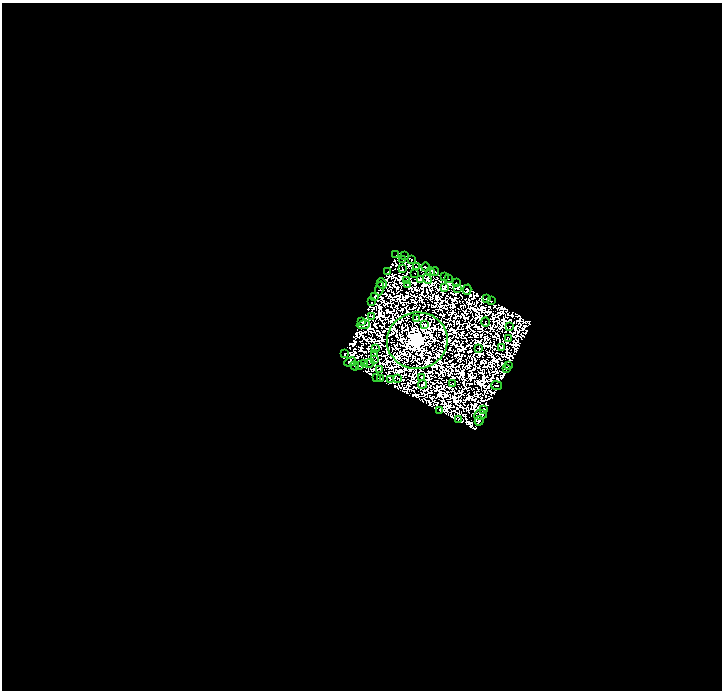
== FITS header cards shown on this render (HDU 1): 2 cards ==
NAXIS1  =                  720
NAXIS2  =                  688

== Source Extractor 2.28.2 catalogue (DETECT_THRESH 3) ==
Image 720 x 688 px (HDU 1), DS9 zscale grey, 1 PNG px = 1 image px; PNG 724 x 692 px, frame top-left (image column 1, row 688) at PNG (2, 3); each listed source drawn as its Kron ellipse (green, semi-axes under 4 px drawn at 4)
Background 0.0176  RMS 4.7e-05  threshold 1.41e-04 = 3 sigma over >= 5 px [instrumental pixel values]
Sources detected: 143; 80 with non-positive FLUX_AUTO (blend fragments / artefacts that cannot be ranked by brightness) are neither listed nor drawn; the other 63 listed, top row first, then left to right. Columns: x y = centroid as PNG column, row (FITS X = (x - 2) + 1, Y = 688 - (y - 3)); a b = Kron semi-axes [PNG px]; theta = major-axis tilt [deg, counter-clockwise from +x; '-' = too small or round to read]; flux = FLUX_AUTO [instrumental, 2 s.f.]
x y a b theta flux
396 255 2 2 - 1.1
404 255 4 2 - 2
402 259 3 2 - 2.3
411 259 3 2 - 0.14
416 267 3 2 - 0.48
426 267 4 3 - 0.045
402 269 2 2 - 2
387 272 2 2 - 0.74
430 272 4 3 - 0.75
434 272 5 3 - 1.5
415 273 2 2 - 0.095
445 277 2 2 - 1.2
448 278 2 2 - 0.16
420 279 4 2 - 2.9
427 279 5 3 - 2.2
406 281 4 2 - 1
382 283 5 4 - 9
456 283 4 2 - 1.7
408 285 2 2 - 0.34
380 288 7 3 72 1.4
444 288 4 4 - 2.5
457 288 2 2 - 0.96
467 290 5 3 - 1.5
374 297 3 3 - 0.45
487 299 3 2 - 1.4
492 301 2 2 - 1.9
371 302 2 2 - 1.3
371 316 4 2 - 0.25
416 319 4 2 - 1
362 322 4 2 - 2.5
485 322 4 2 - 0.26
363 325 6 3 8 3.1
424 325 4 2 - 0.76
510 327 2 2 - 1.1
508 338 3 2 - 0.11
417 341 30 28 7 1700
502 347 4 2 - 0.077
376 348 3 2 - 2
479 348 2 2 - 1.4
344 353 3 2 - 0.96
374 354 2 2 - 0.13
374 360 3 2 - 0.041
350 362 6 4 22 2.9
364 363 3 2 - 0.23
370 363 5 2 - 0.8
359 365 4 2 - 0.62
509 365 3 2 - 0.99
354 366 4 2 - 0.98
380 369 2 2 - 0.94
507 369 3 2 - 1
377 378 2 2 - 0.14
398 378 2 2 - 0.71
422 378 4 2 - 0.52
380 379 4 2 - 1.4
390 379 2 2 - 0.76
422 384 4 2 - 0.48
452 384 3 2 - 1.1
496 385 5 2 - 0.27
484 409 3 2 - 0.74
439 410 3 2 - 0.87
481 415 6 5 - 0.82
458 420 3 2 - 0.72
479 421 4 3 - 9.4
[80 non-positive-flux detections neither listed nor drawn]